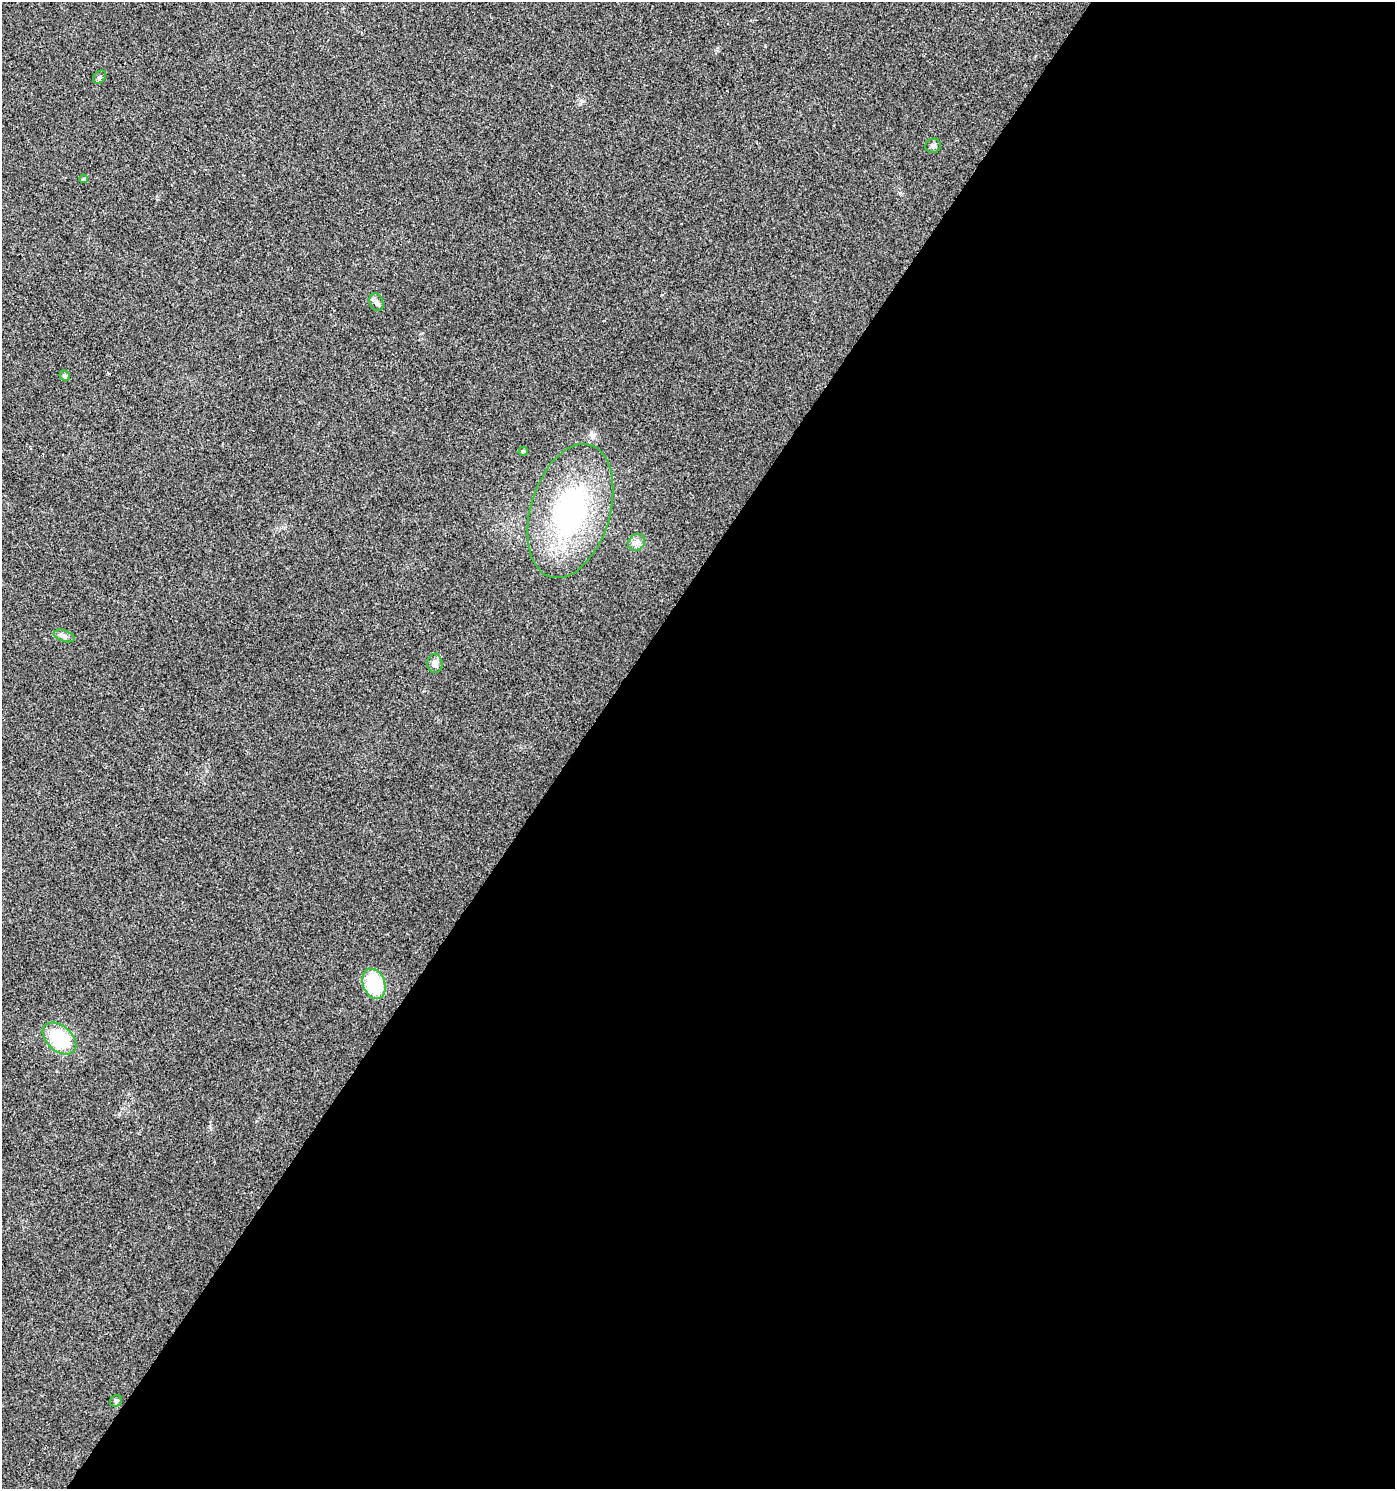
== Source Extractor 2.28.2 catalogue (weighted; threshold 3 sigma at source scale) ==
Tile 12 of 4 x 4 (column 4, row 3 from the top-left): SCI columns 4426-5818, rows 1488-2974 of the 6000 x 5953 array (HDU 1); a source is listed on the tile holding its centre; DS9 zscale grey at full resolution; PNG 1397 x 1491 px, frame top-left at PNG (2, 2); each listed source drawn as its Kron ellipse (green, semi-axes under 4 px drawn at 4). Shown black and unused: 59% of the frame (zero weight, under 2 of 3 exposures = <1% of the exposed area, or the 3 px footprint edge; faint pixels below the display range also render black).
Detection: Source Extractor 2.28.2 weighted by HDU 2 'WHT'; one run over the whole footprint, this tile lists its part. Background 0.049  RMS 0.0067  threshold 0.0303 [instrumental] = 3 sigma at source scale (4.5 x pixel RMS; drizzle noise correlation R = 1.50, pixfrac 1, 0.0396/0.0396 arcsec/px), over >= 5 px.
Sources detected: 13; all 13 listed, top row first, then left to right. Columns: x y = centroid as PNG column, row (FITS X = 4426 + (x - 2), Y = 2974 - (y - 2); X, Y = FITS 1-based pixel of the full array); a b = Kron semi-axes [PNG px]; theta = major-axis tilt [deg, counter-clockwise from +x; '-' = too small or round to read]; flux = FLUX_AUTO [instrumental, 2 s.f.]
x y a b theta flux
99 77 7 5 44 1.4
933 146 8 7 - 2.1
84 179 4 3 - 0.79
376 302 9 6 -68 2.4
65 376 5 4 - 1.6
523 451 4 4 - 1.1
570 511 69 39 73 130
637 542 9 8 - 3.1
64 636 11 5 -19 2.2
435 663 10 7 -86 5.1
374 984 15 11 -70 38
59 1038 19 12 -41 32
116 1401 6 5 - 1.3
Unlisted compact peaks at least as high as the median listed source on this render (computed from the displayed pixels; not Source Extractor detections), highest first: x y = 591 432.